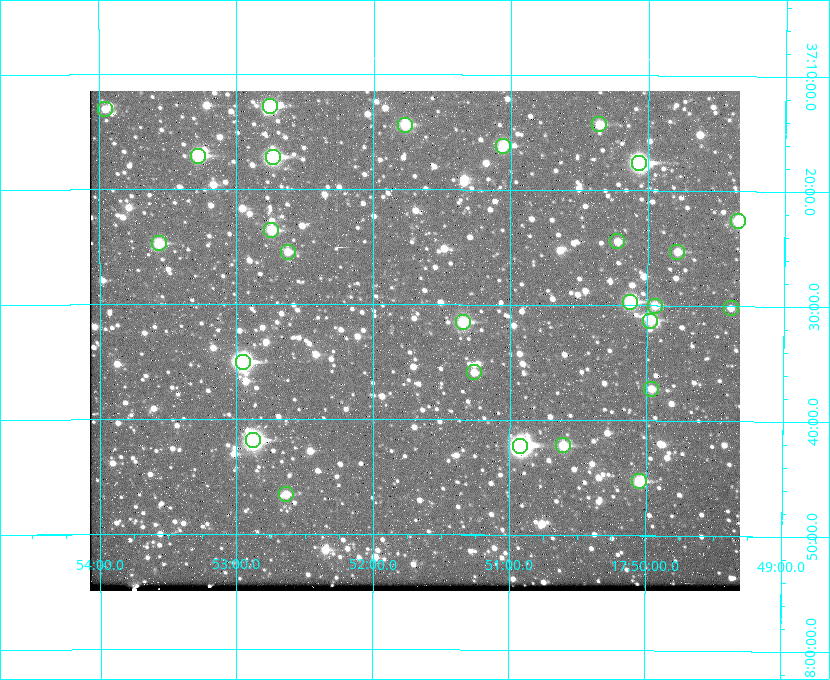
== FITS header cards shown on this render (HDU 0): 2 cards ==
NAXIS1  =                  650 / Width of table row in bytes
NAXIS2  =                  500 / Number of rows in table

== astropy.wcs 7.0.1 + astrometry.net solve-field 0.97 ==
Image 650 x 500 px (HDU 0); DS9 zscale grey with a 90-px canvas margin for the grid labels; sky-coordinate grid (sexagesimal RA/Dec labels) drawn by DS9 from the SOLVED WCS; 27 Tycho-2 reference stars matched to detected sources circled (green)
Header WCS: none
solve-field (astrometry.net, Tycho-2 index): SOLVED blind (the file carries no WCS)
Solved WCS: RA---TAN-SIP/DEC--TAN-SIP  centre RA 17:51:42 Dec +37:33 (267.92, +37.55 deg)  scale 5.22 arcsec/px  FOV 56.5' x 43.5'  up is +180 deg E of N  parity flipped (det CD > 0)
(file carries no celestial WCS; the grid is the blind solution)
Tycho-2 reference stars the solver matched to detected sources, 27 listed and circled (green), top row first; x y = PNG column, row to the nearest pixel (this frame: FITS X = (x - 90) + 1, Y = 500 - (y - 91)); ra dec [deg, ICRS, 3 dp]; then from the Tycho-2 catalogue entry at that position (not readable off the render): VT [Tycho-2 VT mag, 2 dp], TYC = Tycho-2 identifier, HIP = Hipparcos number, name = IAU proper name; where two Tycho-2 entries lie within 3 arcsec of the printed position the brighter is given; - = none
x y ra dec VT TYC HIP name
270 106 268.189 +37.213 9.71 2620-542-1 - -
105 109 268.489 +37.217 11.29 2620-732-1 - -
599 124 267.589 +37.238 11.09 2619-212-1 - -
405 125 267.943 +37.240 10.39 2620-505-1 - -
503 146 267.764 +37.270 10.17 2620-784-1 - -
198 156 268.319 +37.285 9.88 2620-536-1 - -
273 157 268.183 +37.286 8.98 2620-786-1 87506 -
639 163 267.517 +37.293 8.96 2619-379-1 - -
738 221 267.335 +37.377 10.60 2619-634-1 - -
271 230 268.186 +37.393 10.44 2620-175-1 - -
617 241 267.555 +37.408 11.50 2619-358-1 - -
159 243 268.392 +37.412 10.60 2620-800-1 - -
288 252 268.156 +37.424 11.25 2620-712-1 - -
677 252 267.445 +37.422 11.17 2619-451-1 - -
630 302 267.531 +37.495 10.07 2619-274-1 - -
655 306 267.485 +37.500 11.33 2619-40-1 - -
731 308 267.347 +37.503 12.15 3088-638-1 - -
650 321 267.494 +37.522 10.35 3088-270-1 - -
463 322 267.836 +37.525 9.96 3089-889-1 - -
243 362 268.239 +37.584 8.64 3089-755-1 - -
474 372 267.815 +37.598 11.54 3089-1081-1 - -
651 389 267.491 +37.621 11.40 3088-1284-1 - -
253 440 268.219 +37.697 8.93 3089-671-1 - -
563 445 267.652 +37.703 11.04 3089-693-1 - -
520 446 267.730 +37.705 8.13 3089-1203-1 87349 -
639 481 267.512 +37.755 10.10 3089-2332-1 - -
286 494 268.159 +37.775 11.22 3089-2245-1 - -